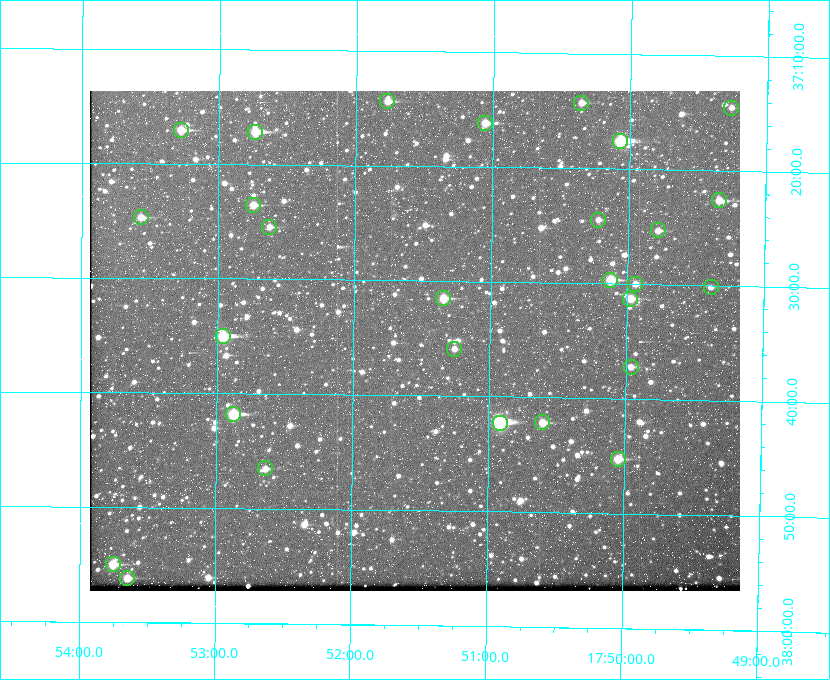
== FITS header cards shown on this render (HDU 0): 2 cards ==
NAXIS1  =                  650 / Width of table row in bytes
NAXIS2  =                  500 / Number of rows in table

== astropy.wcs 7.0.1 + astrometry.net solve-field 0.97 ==
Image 650 x 500 px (HDU 0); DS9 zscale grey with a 90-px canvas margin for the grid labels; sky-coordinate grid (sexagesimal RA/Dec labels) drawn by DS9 from the SOLVED WCS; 28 Tycho-2 reference stars matched to detected sources circled (green)
Header WCS: none
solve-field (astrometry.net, Tycho-2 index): SOLVED blind (the file carries no WCS)
Solved WCS: RA---TAN-SIP/DEC--TAN-SIP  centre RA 17:51:33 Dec +37:35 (267.89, +37.59 deg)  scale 5.23 arcsec/px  FOV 56.7' x 43.6'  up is +179 deg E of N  parity flipped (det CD > 0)
(file carries no celestial WCS; the grid is the blind solution)
Tycho-2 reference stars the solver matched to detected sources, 28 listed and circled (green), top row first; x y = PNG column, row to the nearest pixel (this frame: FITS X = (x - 90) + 1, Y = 500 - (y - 91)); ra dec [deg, ICRS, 3 dp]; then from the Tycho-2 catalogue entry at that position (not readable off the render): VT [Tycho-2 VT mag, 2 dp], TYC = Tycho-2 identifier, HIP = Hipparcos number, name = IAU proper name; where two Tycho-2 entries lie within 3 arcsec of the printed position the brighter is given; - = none
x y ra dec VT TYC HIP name
387 101 267.943 +37.240 10.39 2620-505-1 - -
581 103 267.589 +37.238 11.09 2619-212-1 - -
731 108 267.316 +37.242 12.03 2619-611-1 - -
485 123 267.764 +37.270 10.17 2620-784-1 - -
181 130 268.319 +37.285 9.88 2620-536-1 - -
255 132 268.183 +37.286 8.98 2620-786-1 87506 -
620 141 267.517 +37.293 8.96 2619-379-1 - -
719 200 267.335 +37.377 10.60 2619-634-1 - -
253 205 268.186 +37.393 10.44 2620-175-1 - -
141 217 268.392 +37.412 10.60 2620-800-1 - -
598 220 267.555 +37.408 11.50 2619-358-1 - -
269 227 268.156 +37.424 11.25 2620-712-1 - -
658 230 267.445 +37.422 11.17 2619-451-1 - -
610 280 267.531 +37.495 10.07 2619-274-1 - -
635 284 267.485 +37.500 11.33 2619-40-1 - -
711 287 267.347 +37.503 12.15 3088-638-1 - -
443 298 267.836 +37.525 9.96 3089-889-1 - -
630 299 267.494 +37.522 10.35 3088-270-1 - -
223 336 268.239 +37.584 8.64 3089-755-1 - -
454 349 267.815 +37.598 11.54 3089-1081-1 - -
631 367 267.491 +37.621 11.40 3088-1284-1 - -
233 414 268.219 +37.697 8.93 3089-671-1 - -
542 422 267.652 +37.703 11.04 3089-693-1 - -
500 423 267.730 +37.705 8.13 3089-1203-1 87349 -
618 459 267.512 +37.755 10.10 3089-2332-1 - -
265 468 268.159 +37.775 11.22 3089-2245-1 - -
113 564 268.439 +37.916 9.61 3089-2268-1 - -
127 578 268.412 +37.936 10.36 3089-2031-1 - -